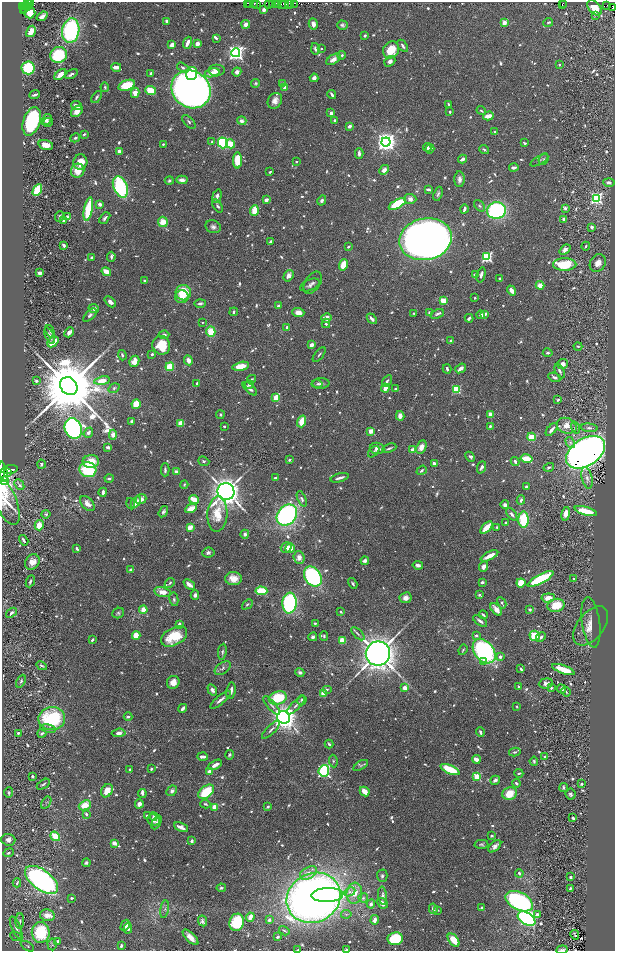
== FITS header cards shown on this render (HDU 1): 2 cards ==
NAXIS1  =                 1225
NAXIS2  =                 1898

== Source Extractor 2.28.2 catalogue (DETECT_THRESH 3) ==
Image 1225 x 1898 px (HDU 1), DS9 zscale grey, zoomed out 1/2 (1 PNG px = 2 x 2 image px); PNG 617 x 953 px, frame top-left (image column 1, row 1898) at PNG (2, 2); each listed source drawn as its Kron ellipse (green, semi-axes under 4 px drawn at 4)
Background 0.843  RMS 0.023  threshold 0.0679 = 3 sigma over >= 5 px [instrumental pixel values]
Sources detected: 1205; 51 cannot appear on this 1/2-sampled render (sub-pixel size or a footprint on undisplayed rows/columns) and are neither listed nor drawn; of the other 1154, the 500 brightest by FLUX_AUTO listed and drawn (654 fainter detections omitted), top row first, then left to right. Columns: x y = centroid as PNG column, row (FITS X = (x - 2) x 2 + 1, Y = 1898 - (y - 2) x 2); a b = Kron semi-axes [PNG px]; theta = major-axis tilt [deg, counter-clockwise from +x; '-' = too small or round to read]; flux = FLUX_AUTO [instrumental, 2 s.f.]
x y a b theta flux
28 2 2 1 - 49
31 3 3 2 - 100
247 3 2 1 - 55
250 3 2 2 - 50
254 3 2 2 - 86
257 3 2 2 - 52
268 3 2 1 - 15
273 3 2 2 - 7.9
284 3 4 2 - 110
289 3 2 1 - 8
295 3 3 1 - 17
563 3 2 1 - 19
276 4 3 2 - 45
27 5 4 1 - 51
282 5 2 1 - 17
562 5 2 1 - 16
607 5 2 1 - 8.1
22 7 4 2 - 99
24 7 5 2 - 63
27 8 4 2 - 41
595 8 9 5 -50 120
612 8 2 1 - 90
23 10 2 1 - 9.8
264 10 3 3 - 40
30 13 5 5 - 57
595 15 2 1 - 39
42 16 6 3 36 31
166 21 3 2 - 12
504 22 3 2 - 90
548 22 5 3 - 9.2
246 24 4 4 - 31
313 24 5 4 - 27
342 25 5 4 - 12
31 31 6 3 59 63
71 31 12 8 81 640
365 36 2 2 - 15
216 38 3 3 - 7.8
187 43 6 3 67 36
197 44 4 3 - 30
172 45 3 3 - 57
403 46 7 3 -55 12
315 49 6 3 -79 14
321 49 2 2 - 12
391 50 9 7 52 120
236 53 4 4 - 2000
59 55 8 8 - 300
342 55 4 3 - 9.7
333 59 8 4 34 31
390 61 6 4 39 21
559 65 2 2 - 13
116 67 5 2 - 53
28 68 7 6 - 270
183 68 6 4 -31 11
217 70 8 6 0 30
237 72 4 4 - 18
151 73 3 2 - 7.8
192 73 6 5 - 140
212 73 7 4 13 51
60 74 7 4 42 34
71 74 7 3 29 16
314 78 4 3 - 23
256 83 4 4 - 8
283 84 3 3 - 21
127 85 8 5 17 150
105 87 5 3 - 7.7
285 88 4 3 - 36
191 89 20 18 -37 4600
151 91 5 4 - 140
135 93 5 3 - 50
332 94 5 2 - 15
35 95 5 2 - 14
97 97 7 3 55 12
275 101 8 6 52 33
449 104 3 2 - 7.5
77 106 5 3 - 34
77 111 7 4 42 39
481 111 5 2 - 7.3
450 112 2 2 - 8.9
331 113 4 3 - 18
488 116 5 3 - 63
46 120 6 4 54 21
334 120 2 2 - 19
32 121 15 8 71 580
242 121 5 4 - 25
48 122 5 2 - 12
189 122 8 4 -47 12
349 126 3 2 - 25
495 132 3 3 - 7.6
84 134 4 2 - 9.3
75 138 5 3 - 9
212 142 3 2 - 8.4
386 142 4 4 - 3900
223 143 5 5 - 480
525 143 4 2 - 8.2
163 144 2 2 - 7.9
230 144 4 4 - 87
46 145 7 5 -16 43
427 147 4 3 - 9.6
430 149 5 3 - 29
484 149 5 3 - 7.9
119 151 2 2 - 43
359 153 5 3 - 15
462 159 4 3 - 22
544 159 6 4 66 8.3
237 160 8 4 90 130
539 160 10 3 29 9.5
80 162 7 7 - 68
296 162 2 2 - 11
514 168 5 3 - 19
384 170 5 4 - 26
78 171 7 6 - 72
270 172 3 2 - 7.5
459 179 8 5 89 23
182 180 5 3 - 33
169 181 4 4 - 9.3
609 183 6 4 -5 15
120 187 11 7 -67 540
428 189 4 2 - 13
37 190 6 4 62 350
438 194 7 4 71 11
217 196 7 3 75 20
596 198 4 4 - 960
410 199 6 5 - 23
266 200 4 3 - 21
322 200 5 4 - 15
100 204 3 3 - 17
397 204 9 4 30 260
218 206 7 3 -56 10
480 206 6 4 -48 10
565 208 2 2 - 63
88 209 12 4 79 270
464 209 4 2 - 17
496 210 9 8 - 830
254 211 5 3 - 150
59 216 6 3 64 11
67 217 4 3 - 19
105 218 7 3 49 13
564 219 4 3 - 16
63 220 4 2 - 22
163 222 5 5 - 79
213 227 8 6 -23 18
592 227 3 3 - 15
426 239 26 20 12 5200
271 242 3 3 - 14
64 245 4 3 - 15
586 246 4 3 - 8.7
348 247 3 2 - 12
565 250 6 4 39 23
111 257 5 3 - 15
487 257 3 3 - 630
91 258 4 3 - 12
598 263 9 7 59 36
565 264 11 6 0 230
343 265 6 4 76 100
106 272 5 3 - 63
40 273 4 3 - 23
475 275 4 2 - 17
481 275 8 3 75 18
289 276 6 4 57 26
500 279 3 3 - 12
145 281 3 3 - 12
313 283 12 7 57 17
310 285 10 5 23 18
540 285 4 3 - 56
511 290 5 3 - 31
183 293 7 7 - 140
182 297 6 6 - 49
475 298 2 2 - 7.5
443 301 3 3 - 89
110 302 6 4 -42 23
200 303 6 3 1 15
278 306 3 3 - 16
94 308 5 4 - 29
234 312 4 3 - 8.8
298 312 6 4 -4 36
429 312 3 3 - 15
414 313 3 2 - 7.4
437 314 7 4 26 12
484 314 4 3 - 30
90 315 8 4 43 14
481 315 4 3 - 22
326 318 5 4 - 30
469 318 4 3 - 14
372 319 6 3 -49 18
202 322 2 2 - 8.4
326 323 5 3 - 8.8
287 328 4 3 - 16
50 331 6 3 -69 8.3
69 332 5 3 - 26
211 332 5 4 - 130
164 335 5 4 - 17
49 336 9 4 -67 21
451 341 3 2 - 36
53 342 6 3 41 84
161 345 9 8 - 160
311 345 3 3 - 39
578 346 4 3 - 7.4
548 353 5 3 - 9.2
152 354 3 2 - 13
122 355 5 3 - 12
319 355 9 3 53 8.4
188 360 5 4 - 37
134 361 6 4 59 57
563 364 6 5 - 33
241 366 8 4 12 78
170 367 4 4 - 200
461 368 6 3 39 35
447 369 4 2 - 12
560 371 8 3 -65 13
555 377 7 3 -22 16
251 379 5 3 - 8.4
36 381 3 3 - 13
102 381 8 4 9 69
387 381 6 3 57 9.9
197 383 3 3 - 11
318 384 5 4 - 9.3
321 384 9 5 4 19
249 385 4 4 - 11
69 386 9 8 - 80000
114 388 6 4 34 8.9
385 388 4 3 - 43
250 389 9 3 -41 26
395 389 3 2 - 8
456 390 3 3 - 340
276 398 4 3 - 100
558 400 3 2 - 11
136 404 5 4 - 120
490 414 3 3 - 42
220 415 4 3 - 7.4
400 416 4 4 - 40
132 421 3 3 - 14
302 421 6 4 72 88
181 423 4 3 - 76
224 426 2 2 - 15
490 426 3 2 - 11
567 426 10 7 -19 43
575 427 6 4 -72 11
73 428 10 8 -68 1700
589 428 8 3 -6 16
552 430 7 3 50 19
371 431 3 2 - 120
88 433 5 3 - 17
113 435 5 4 - 32
532 437 4 3 - 110
570 443 6 4 -59 10
108 447 4 3 - 15
421 447 7 4 64 47
377 448 7 5 -8 37
389 448 7 2 23 11
412 450 3 3 - 38
374 452 7 3 45 8
586 452 21 13 32 4000
470 457 5 3 - 8.8
526 459 6 3 -13 95
289 460 2 2 - 14
91 461 8 6 3 79
204 461 6 4 -22 11
515 461 4 3 - 13
434 463 4 3 - 17
41 464 4 3 - 9
482 467 6 3 67 20
549 467 5 3 - 8.9
10 470 8 4 9 730
88 470 8 7 - 330
165 470 6 3 90 13
422 470 5 3 - 12
3 472 10 4 -78 2200
176 472 2 2 - 69
7 473 4 2 - 250
275 478 3 2 - 12
340 478 9 2 16 21
587 478 11 5 -77 25
109 479 4 3 - 12
3 480 3 2 - 61
19 485 6 2 -49 11
184 485 4 3 - 8.4
526 487 3 2 - 9.6
103 492 4 2 - 16
226 492 8 8 - 6100
141 499 5 5 - 28
194 499 5 3 - 84
302 499 8 4 -68 15
521 500 4 3 - 13
6 501 26 10 -67 130
136 502 6 4 57 56
87 503 9 5 -45 33
131 504 6 4 -71 7.4
505 505 4 4 - 20
191 508 6 4 27 76
586 511 11 4 -16 130
163 512 6 4 56 13
46 514 4 4 - 8.8
217 514 18 10 86 120
512 514 7 3 -52 17
566 514 7 4 80 40
287 515 11 9 48 1300
524 520 8 5 -90 290
506 523 3 2 - 15
39 525 5 4 - 69
190 527 4 3 - 45
486 527 7 3 47 100
497 527 3 2 - 7.3
245 534 4 3 - 16
24 540 6 3 -58 12
286 547 5 5 - 25
77 548 4 2 - 15
290 548 5 4 - 69
208 552 6 5 - 16
489 556 9 3 27 60
299 557 6 5 - 28
365 561 4 3 - 25
32 562 8 6 55 47
418 565 5 3 - 18
484 567 6 4 65 29
131 570 4 3 - 20
313 576 11 8 -55 920
233 579 8 6 -1 62
540 579 14 4 28 350
574 579 3 2 - 8.3
30 581 6 3 66 13
482 582 3 2 - 15
170 583 6 3 43 7.9
353 583 6 3 -58 9.8
521 583 4 4 - 79
189 584 6 3 -41 34
261 591 6 4 -3 180
162 592 8 5 -12 63
195 595 5 4 - 17
479 595 3 2 - 25
405 598 6 5 - 35
548 598 7 4 5 49
174 599 7 4 -81 12
289 603 10 7 85 860
502 603 6 3 -62 12
247 604 6 3 43 9
556 605 8 6 13 120
496 609 7 4 -50 51
530 609 3 3 - 12
143 610 4 3 - 95
341 612 3 2 - 8.8
11 613 6 4 38 16
118 613 6 5 - 9.9
483 615 4 2 - 9.3
480 621 8 3 -35 18
591 622 25 9 -82 45
315 623 3 3 - 8.1
179 624 3 3 - 15
591 626 23 13 52 65
358 634 8 3 -43 11
136 635 4 4 - 73
174 636 14 8 28 160
324 636 4 3 - 8.2
476 636 3 3 - 19
534 636 5 5 - 220
313 637 4 4 - 16
541 637 5 4 - 16
92 640 3 2 - 11
342 640 4 4 - 84
463 650 5 2 - 7.3
484 651 14 9 -51 1100
222 652 8 3 82 10
378 654 12 12 - 7200
500 657 4 4 - 13
483 662 3 3 - 15
41 666 6 3 -27 10
223 668 9 5 37 18
521 669 3 2 - 13
563 669 12 3 -20 170
300 672 5 4 - 16
21 681 7 3 63 11
173 682 7 6 - 45
546 683 7 5 7 25
518 687 3 2 - 7.8
405 688 4 3 - 47
551 688 3 3 - 7.4
327 689 5 3 - 8.9
562 689 5 3 - 12
212 690 6 4 -57 19
231 691 8 4 81 28
566 692 5 2 - 7.6
323 693 4 4 - 42
278 698 9 6 17 200
220 700 13 3 39 20
302 700 5 4 - 11
296 705 12 3 45 16
272 706 12 3 -49 14
517 707 3 2 - 8.1
183 708 5 3 - 21
128 717 4 3 - 13
284 717 6 6 - 4900
52 719 13 11 8 430
48 729 8 3 -11 9.4
271 730 12 3 45 15
480 732 4 2 - 13
18 733 3 2 - 7.4
42 733 4 3 - 11
119 733 7 4 6 21
329 744 4 3 - 8.1
515 752 6 3 13 8.2
230 755 5 3 - 9.3
202 757 5 3 - 25
545 757 2 2 - 33
476 759 4 3 - 45
333 761 6 4 -83 9.1
534 761 4 4 - 8.3
215 765 7 3 28 34
361 765 8 4 32 9.1
151 769 3 2 - 11
130 770 3 2 - 8.4
450 770 10 4 -24 180
324 771 6 5 - 670
210 772 3 3 - 54
519 773 4 2 - 10
32 776 3 2 - 9.8
477 777 4 4 - 190
495 780 5 3 - 16
516 783 4 3 - 10
43 784 7 3 34 8.7
581 784 3 2 - 11
564 787 4 3 - 12
107 791 7 5 57 64
172 791 6 4 44 19
365 791 5 3 - 63
206 792 9 5 40 200
9 793 5 3 - 10
142 793 4 4 - 14
510 794 7 6 - 99
570 794 5 5 - 12
46 803 7 4 58 7.7
139 804 4 4 - 25
205 804 5 3 - 9
85 805 6 4 22 89
214 807 3 3 - 63
268 807 3 2 - 12
86 814 3 3 - 15
147 816 2 2 - 14
153 816 4 4 - 12
573 818 3 2 - 9.3
154 820 6 5 - 31
156 822 7 3 62 11
181 827 7 3 -24 41
55 836 5 4 - 110
491 836 3 2 - 7.5
8 840 7 6 - 25
192 841 4 3 - 13
114 843 4 3 - 34
481 844 7 4 -1 9.6
495 846 8 4 43 25
8 853 5 3 - 8.7
86 863 4 3 - 10
308 873 9 5 30 30
519 873 4 3 - 14
382 876 6 5 - 13
571 877 3 2 - 11
41 880 19 10 -37 1700
17 883 4 3 - 8.4
221 888 4 3 - 8.1
570 888 2 2 - 8.1
350 892 6 4 25 13
354 893 10 8 83 64
327 895 16 7 2 730
383 896 9 4 -82 16
72 898 3 2 - 8.1
314 898 28 24 28 5100
363 898 5 4 - 9.7
519 901 15 8 -28 1100
382 903 6 4 -44 31
371 904 4 4 - 15
482 908 2 2 - 13
165 909 9 4 80 12
433 909 5 3 - 25
438 910 3 3 - 7.6
346 914 5 4 - 7.8
47 915 7 6 - 38
537 915 4 3 - 23
250 917 4 3 - 67
527 919 10 6 -33 1100
269 920 4 3 - 13
375 920 4 3 - 38
20 921 8 4 88 16
202 921 5 4 - 12
237 922 9 7 71 380
125 925 6 4 62 41
16 928 12 4 -66 22
128 928 5 3 - 16
284 931 6 3 -32 8.3
41 932 10 9 - 300
575 935 5 2 - 8.4
16 936 6 4 -24 7.4
190 937 10 4 -45 42
277 937 3 2 - 10
395 939 7 6 - 210
454 940 7 4 -52 94
58 941 3 3 - 9.9
52 944 6 4 -84 8.5
27 946 7 3 -32 8.2
121 946 4 2 - 14
298 950 3 2 - 7.4
346 950 3 2 - 11
562 950 6 3 7 11
At the frame edge (FLAGS 8, measured only in part): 9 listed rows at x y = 28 2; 31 3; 612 8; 3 472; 3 480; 6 501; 298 950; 346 950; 562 950
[654 fainter detections neither listed nor drawn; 51 sub-pixel or undisplayed-footprint detections neither listed nor drawn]